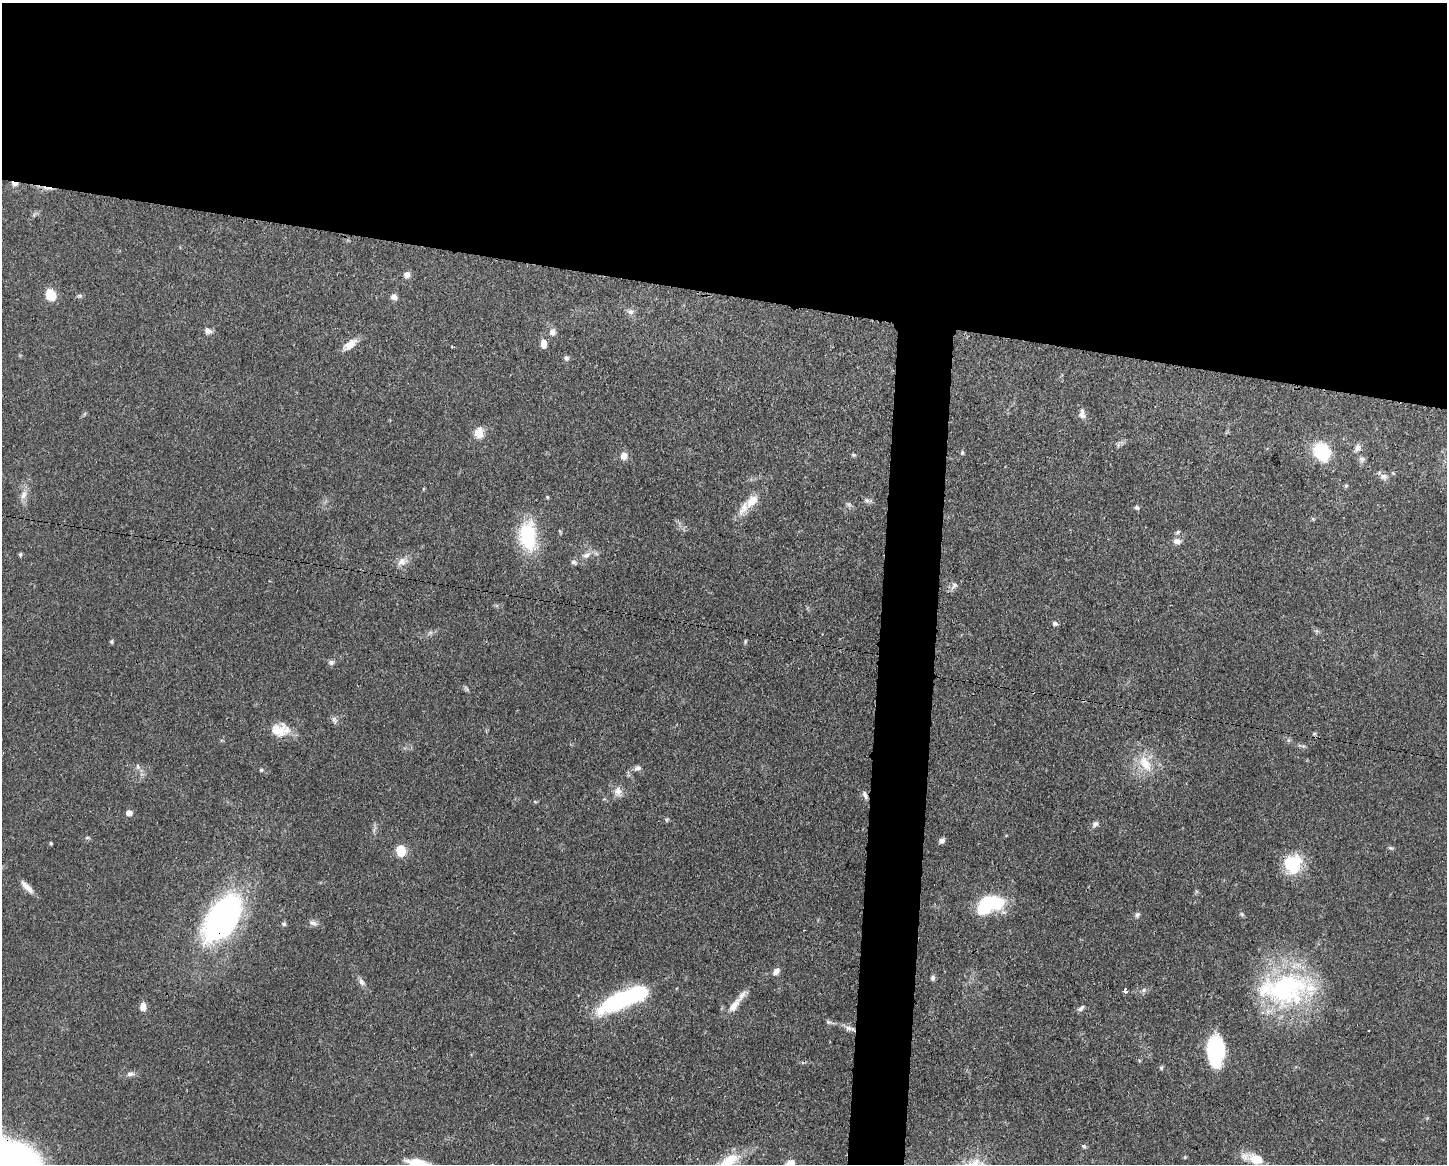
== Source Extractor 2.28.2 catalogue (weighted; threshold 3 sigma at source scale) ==
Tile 2 of 3 x 4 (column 2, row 1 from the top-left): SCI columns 1558-3002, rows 3491-4652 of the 4670 x 4659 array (HDU 1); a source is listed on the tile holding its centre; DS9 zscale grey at full resolution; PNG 1449 x 1166 px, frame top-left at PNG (2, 3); no overlay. Shown black and unused: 28% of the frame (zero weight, under 3 of 4 exposures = <1% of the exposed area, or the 3 px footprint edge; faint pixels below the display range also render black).
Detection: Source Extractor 2.28.2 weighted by HDU 2 'WHT'; one run over the whole footprint, this tile lists its part. Background 0.0571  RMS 0.0033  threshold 0.0149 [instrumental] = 3 sigma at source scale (4.5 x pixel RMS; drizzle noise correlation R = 1.50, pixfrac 1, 0.05/0.05 arcsec/px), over >= 5 px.
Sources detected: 89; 2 inside a brighter object's white glare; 2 cosmic-ray / hot-pixel residue — not listed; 2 inside a brighter listed object's ellipse — not listed separately; the other 83 listed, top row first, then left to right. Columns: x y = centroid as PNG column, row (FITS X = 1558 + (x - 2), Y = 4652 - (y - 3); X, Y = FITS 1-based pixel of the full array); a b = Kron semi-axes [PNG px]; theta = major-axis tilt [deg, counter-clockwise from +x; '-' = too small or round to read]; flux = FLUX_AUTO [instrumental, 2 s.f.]
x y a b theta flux
15 184 8 5 -7 1.4
407 275 7 7 - 1.7
50 295 12 9 -69 6.5
394 297 8 7 - 1.3
631 312 8 7 - 1.2
208 331 9 7 -34 1.5
552 332 9 9 - 1.6
543 343 10 6 -86 2.6
350 344 20 9 38 3.6
452 347 3 3 - 0.58
566 358 7 6 - 0.82
1082 411 16 7 78 1.5
479 433 14 10 85 3.8
1357 448 9 7 77 1.5
1322 452 26 21 -60 12
962 453 6 5 - 0.49
854 455 6 4 -11 0.46
624 456 8 8 - 2.4
1362 459 9 8 - 1
1384 477 10 8 -4 1.6
1346 486 5 5 - 0.46
24 495 14 7 71 2.2
867 500 9 6 -48 0.92
752 501 19 11 47 4.6
1137 508 7 4 -36 0.57
1313 519 6 4 -47 0.38
1178 532 6 4 29 0.55
528 536 40 22 -86 18
1177 541 10 7 0 1.7
20 554 6 4 68 0.47
586 555 12 7 34 1.9
402 562 14 10 45 2.6
574 562 9 6 -22 0.83
954 586 12 7 43 1.5
1055 623 7 6 - 0.75
745 641 7 3 82 0.42
111 642 5 5 - 0.47
331 662 8 6 18 0.94
334 720 12 6 -68 1
280 730 25 16 2 6.7
1314 734 6 3 19 0.44
1145 763 26 14 -60 7.8
138 767 8 5 -83 0.88
637 768 11 6 23 1.3
261 770 5 5 - 0.42
618 791 13 10 -80 2.5
865 795 12 5 -67 1.2
129 813 6 6 - 1.9
666 820 6 4 71 0.42
1095 824 8 7 - 1.1
87 838 6 4 18 0.45
942 841 7 6 - 1.2
51 843 4 4 - 0.36
1391 848 7 4 -1 0.48
401 850 11 9 -85 5.9
1293 864 19 16 79 17
27 887 19 6 -44 2.6
986 905 21 12 53 20
1242 914 6 5 - 0.54
1137 915 8 5 68 0.77
222 918 48 26 57 90
313 923 12 7 -18 1.3
284 924 5 5 - 0.56
776 971 10 7 48 1.7
933 978 7 5 75 0.79
361 982 11 7 -59 1.4
1284 989 71 41 6 57
1144 990 8 5 29 0.91
1125 991 4 3 - 4.1
620 1000 50 16 25 36
734 1005 26 9 51 4.7
143 1007 11 7 88 1.9
1081 1008 10 5 38 0.93
828 1022 7 5 -20 0.69
848 1028 12 6 -17 1.7
1216 1049 27 14 90 35
1161 1068 5 5 - 0.47
130 1074 10 6 10 1.3
1084 1146 6 5 - 0.57
15 1159 50 27 -25 140
1256 1159 22 13 -20 5.5
728 1162 36 14 40 11
417 1163 28 9 -9 6.2
Overlapping masked pixels (flux is a lower limit): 4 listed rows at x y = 15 184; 865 795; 222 918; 15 1159
Isophote crosses this tile's border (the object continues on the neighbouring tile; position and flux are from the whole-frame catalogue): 3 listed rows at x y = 15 1159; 728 1162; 417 1163